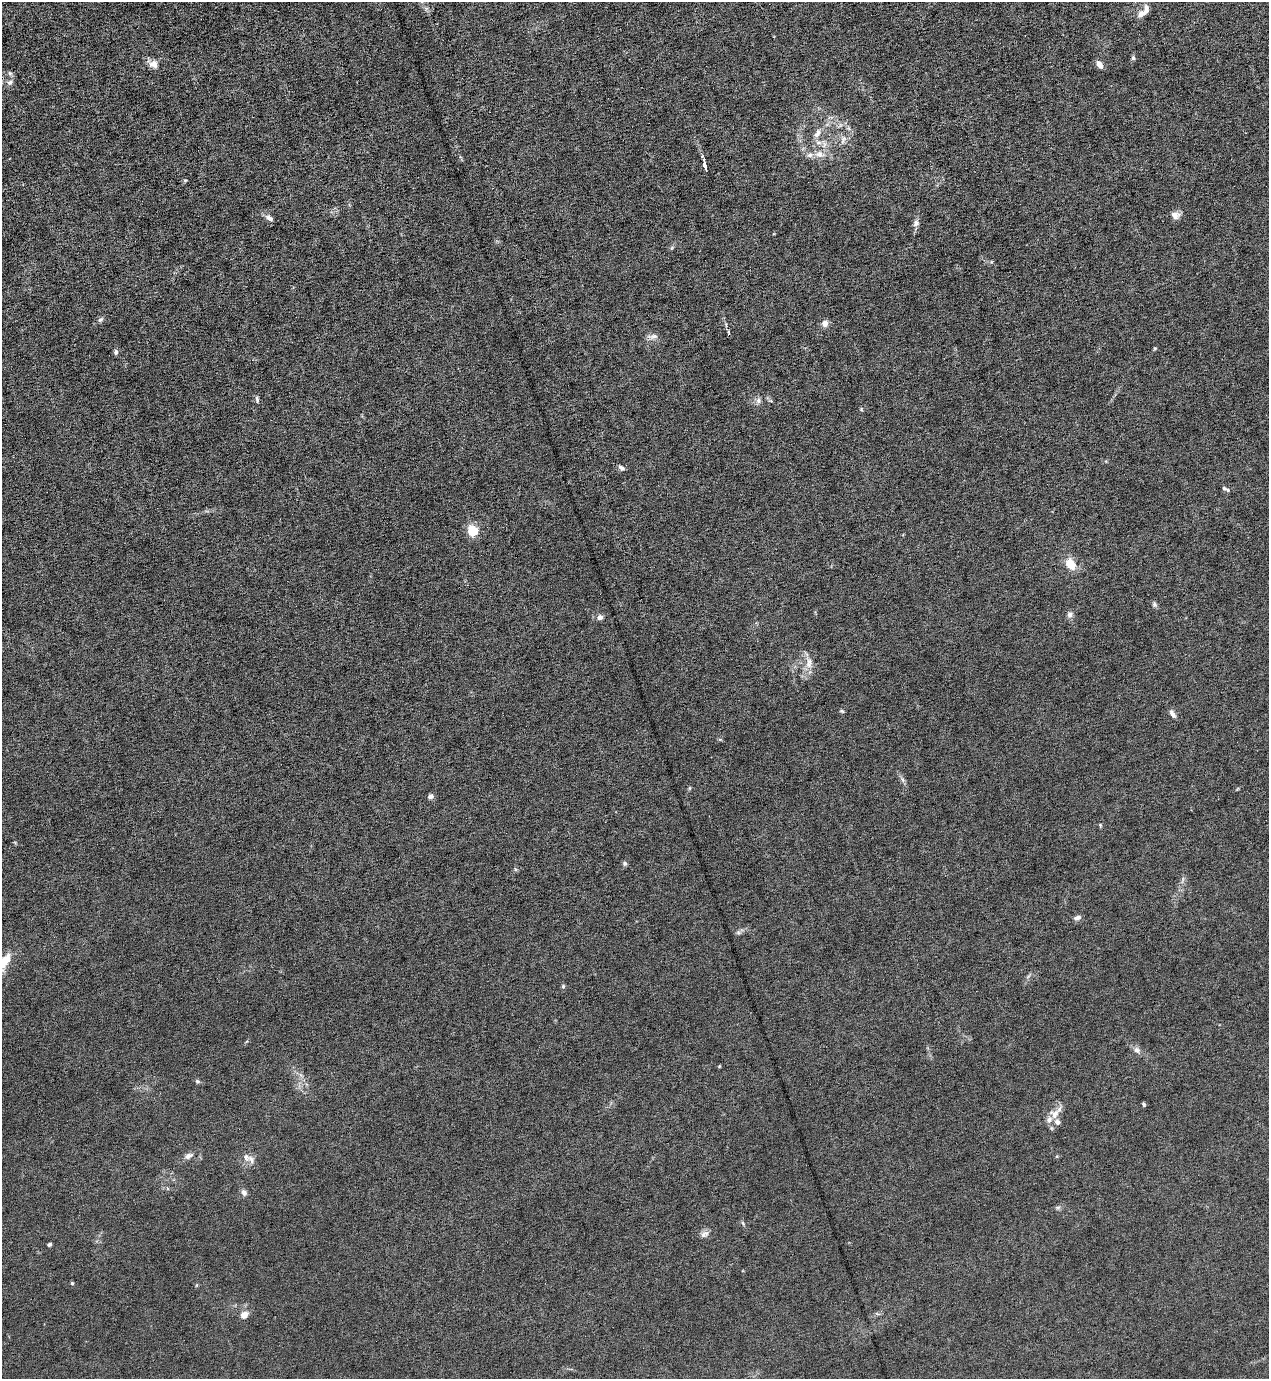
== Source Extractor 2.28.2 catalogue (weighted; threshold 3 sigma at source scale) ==
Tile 11 of 4 x 4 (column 3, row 3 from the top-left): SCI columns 2811-4077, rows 1377-2753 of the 5490 x 5506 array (HDU 1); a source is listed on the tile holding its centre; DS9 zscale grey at full resolution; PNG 1271 x 1381 px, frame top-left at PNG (2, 2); no overlay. Shown black and unused: <1% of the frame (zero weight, under 6 of 12 exposures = <1% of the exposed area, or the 3 px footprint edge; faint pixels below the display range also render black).
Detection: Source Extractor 2.28.2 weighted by HDU 2 'WHT'; one run over the whole footprint, this tile lists its part. Background 0.017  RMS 0.0031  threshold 0.0129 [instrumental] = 3 sigma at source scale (4.09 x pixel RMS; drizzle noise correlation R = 1.36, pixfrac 0.8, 0.05/0.05 arcsec/px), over >= 5 px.
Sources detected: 64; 6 inside a brighter listed object's ellipse — not listed separately; the other 58 listed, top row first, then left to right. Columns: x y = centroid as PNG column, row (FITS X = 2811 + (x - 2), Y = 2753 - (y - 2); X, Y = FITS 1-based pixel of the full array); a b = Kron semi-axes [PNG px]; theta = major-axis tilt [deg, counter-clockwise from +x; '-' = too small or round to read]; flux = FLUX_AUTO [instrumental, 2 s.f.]
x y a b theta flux
1141 14 11 8 46 1.8
1133 58 5 5 - 0.62
153 64 14 11 -19 2.1
1099 64 9 5 -53 1.9
10 73 6 5 - 0.57
10 82 9 6 27 0.97
817 133 13 7 58 1.9
843 139 14 6 68 1.7
819 154 12 9 -15 2.4
704 164 12 3 -80 2.4
185 180 5 4 - 0.35
1175 215 11 9 -1 1.8
269 218 11 6 -33 1.3
916 223 9 8 - 1.1
671 248 6 4 70 0.4
100 320 9 5 41 0.72
825 323 8 8 - 1.6
729 332 5 3 - 1.5
653 336 15 7 2 1.5
116 352 6 5 - 0.79
257 399 9 4 -80 0.63
758 401 9 6 -88 0.99
861 409 6 3 -72 0.3
621 468 9 5 -41 0.86
1224 488 8 5 -29 0.67
472 531 5 5 - 24
1070 564 9 7 -56 6.4
1154 604 7 6 - 0.66
1070 615 8 7 - 1.2
600 617 7 6 - 1.1
809 665 10 9 - 2.1
842 711 6 4 -25 0.4
1172 714 11 5 -55 1.2
902 779 7 4 -71 0.66
689 788 6 4 89 0.34
430 797 7 6 - 0.98
1100 825 5 4 - 0.33
625 863 6 5 - 0.64
1077 918 9 5 19 1.2
738 932 6 6 - 0.65
4 962 26 9 48 7.6
1028 976 9 3 45 0.53
563 986 6 5 - 0.49
1137 1050 9 7 -25 1.3
719 1066 4 3 - 0.25
197 1081 7 5 -16 0.51
1144 1104 5 4 - 0.44
1054 1114 14 12 -30 2.9
189 1156 11 7 25 1.3
251 1160 12 7 -68 1.4
167 1188 6 3 -71 0.33
244 1193 8 6 -64 1.3
1058 1207 8 4 0 0.56
743 1223 6 4 -70 0.42
704 1234 12 7 33 1.3
49 1244 4 3 - 0.55
72 1283 5 4 - 0.34
244 1315 7 6 - 2.9
Overlapping masked pixels (flux is a lower limit): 1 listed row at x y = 729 332
Isophote crosses this tile's border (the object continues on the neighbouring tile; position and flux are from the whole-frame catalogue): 1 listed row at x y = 4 962